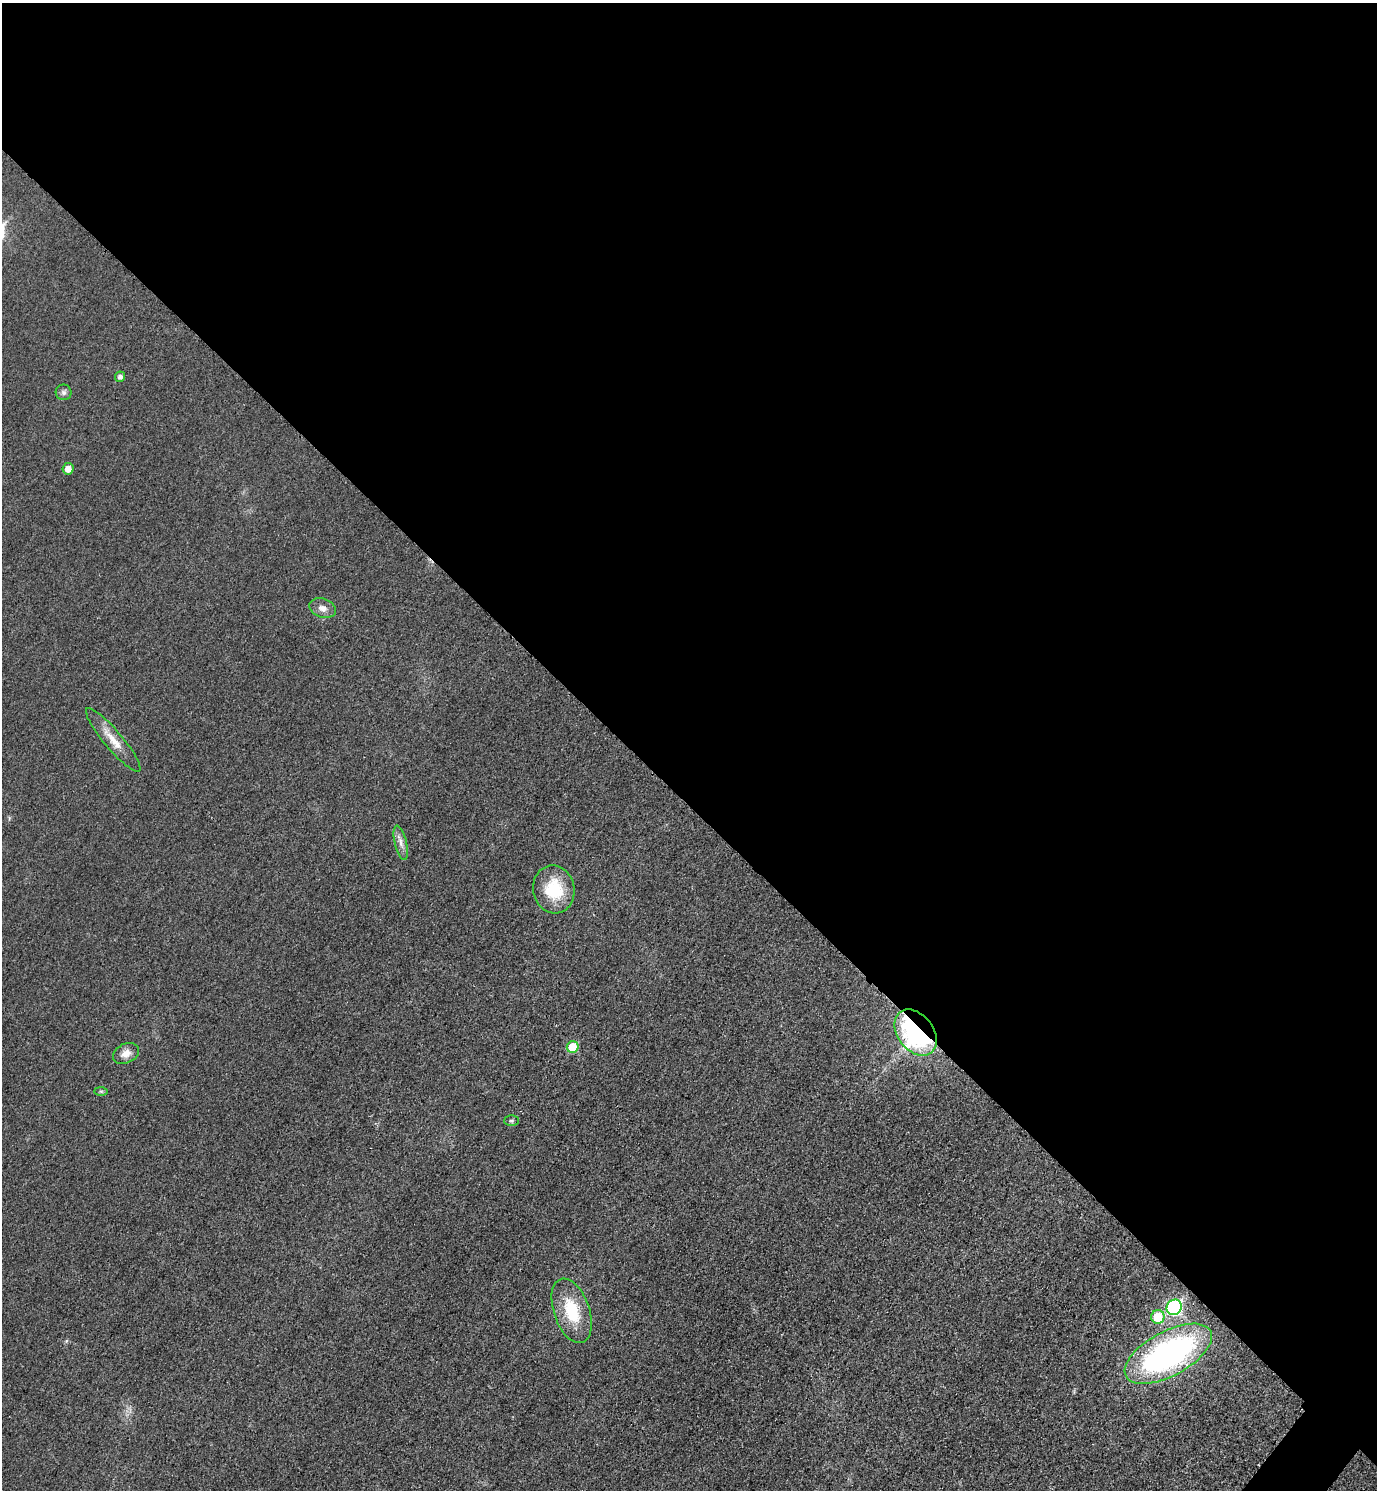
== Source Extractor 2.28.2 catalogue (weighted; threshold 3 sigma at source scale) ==
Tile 3 of 4 x 4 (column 3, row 1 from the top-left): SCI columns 2927-4301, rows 4484-5971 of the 5996 x 5995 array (HDU 1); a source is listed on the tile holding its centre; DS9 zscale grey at full resolution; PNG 1379 x 1492 px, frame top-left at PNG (2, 3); each listed source drawn as its Kron ellipse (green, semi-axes under 4 px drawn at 4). Shown black and unused: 54% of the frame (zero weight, under 3 of 4 exposures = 2% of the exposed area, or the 3 px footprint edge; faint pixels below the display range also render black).
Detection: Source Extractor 2.28.2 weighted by HDU 2 'WHT'; one run over the whole footprint, this tile lists its part. Background 0.0261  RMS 0.0063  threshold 0.0282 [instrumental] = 3 sigma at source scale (4.5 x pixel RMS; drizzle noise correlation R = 1.50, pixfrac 1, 0.05/0.05 arcsec/px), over >= 5 px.
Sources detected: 16; all 16 listed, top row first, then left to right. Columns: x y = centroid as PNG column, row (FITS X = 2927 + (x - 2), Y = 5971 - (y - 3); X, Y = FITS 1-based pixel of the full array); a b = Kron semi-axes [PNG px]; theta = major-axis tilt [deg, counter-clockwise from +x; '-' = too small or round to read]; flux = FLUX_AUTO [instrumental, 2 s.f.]
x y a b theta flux
120 377 5 5 - 2.2
63 392 8 8 - 1.9
68 469 5 5 - 5.3
323 608 13 9 -20 4.1
113 740 41 9 -50 11
401 843 17 6 -77 3.8
554 889 24 20 -79 26
916 1033 26 18 -52 130
573 1047 6 5 - 19
126 1053 13 9 25 5
101 1091 7 4 -1 0.92
511 1121 7 5 -1 1.2
1174 1307 8 7 - 93
572 1311 33 17 -71 27
1158 1317 7 6 - 18
1168 1354 48 22 28 180
Overlapping masked pixels (flux is a lower limit): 1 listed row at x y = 916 1033